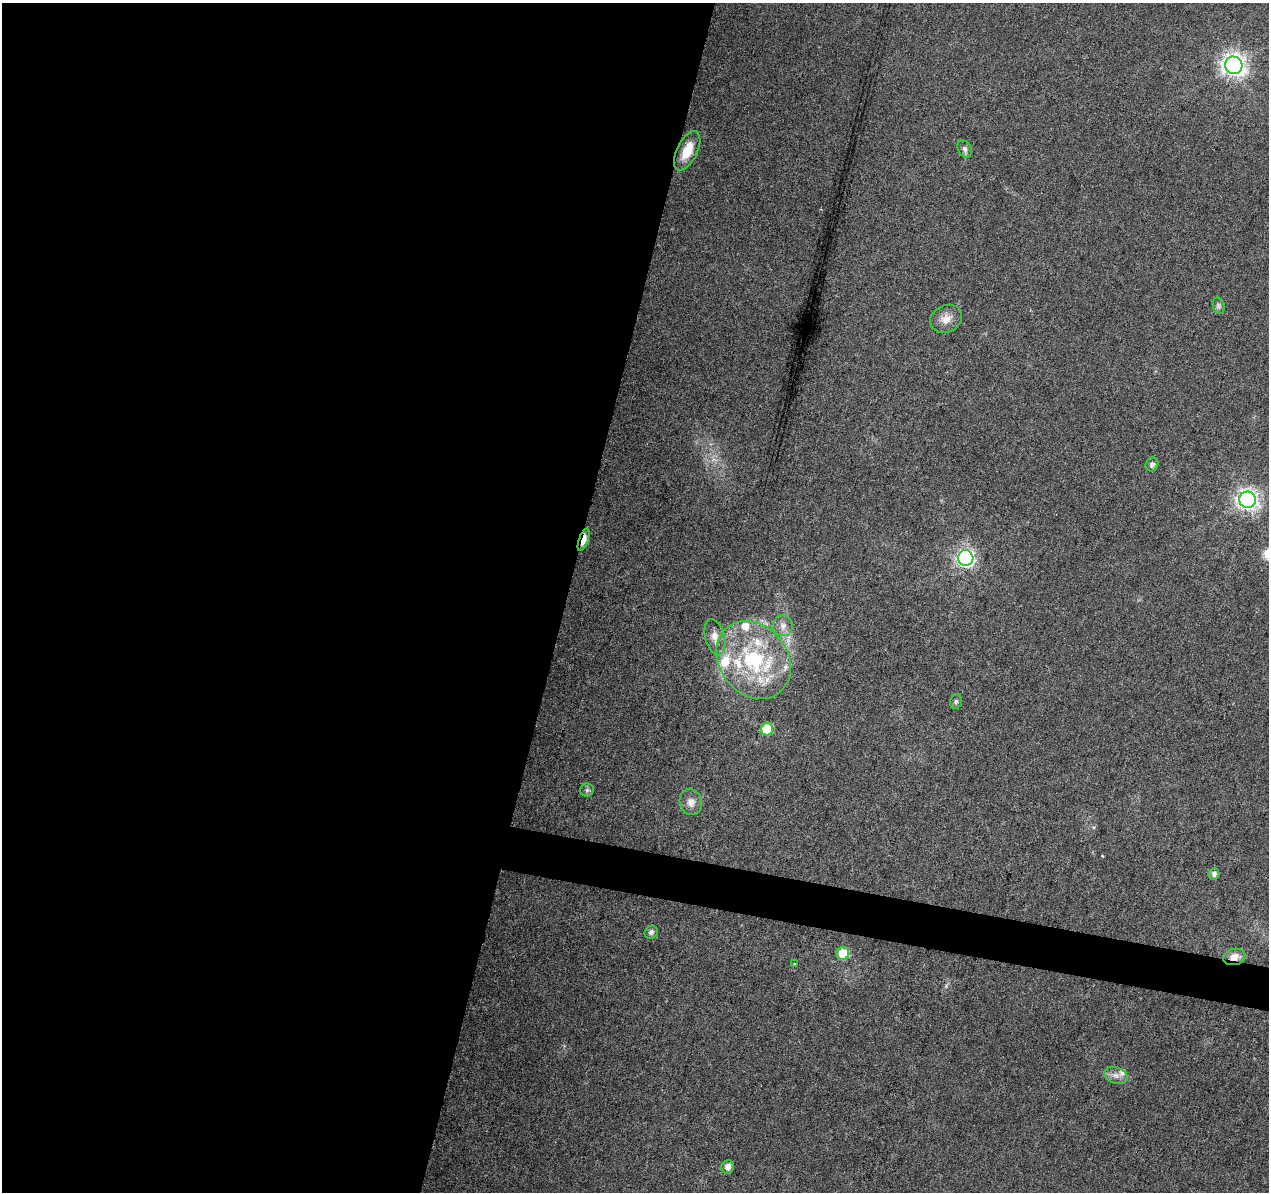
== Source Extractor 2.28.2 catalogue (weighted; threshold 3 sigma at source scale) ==
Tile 5 of 4 x 4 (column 1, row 2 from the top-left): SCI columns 7-1273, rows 2662-3851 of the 5074 x 5261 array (HDU 1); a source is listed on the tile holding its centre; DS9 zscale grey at full resolution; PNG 1271 x 1194 px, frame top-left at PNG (2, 3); each listed source drawn as its Kron ellipse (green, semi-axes under 4 px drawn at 4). Shown black and unused: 47% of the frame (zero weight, under 3 of 6 exposures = <1% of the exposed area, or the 3 px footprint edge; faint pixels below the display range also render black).
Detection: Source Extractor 2.28.2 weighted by HDU 2 'WHT'; one run over the whole footprint, this tile lists its part. Background 0.0432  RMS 0.0035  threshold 0.0145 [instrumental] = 3 sigma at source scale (4.09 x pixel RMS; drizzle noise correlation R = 1.36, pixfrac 0.8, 0.0396/0.0396 arcsec/px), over >= 5 px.
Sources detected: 29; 6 inside a brighter listed object's ellipse — not listed separately; the other 23 listed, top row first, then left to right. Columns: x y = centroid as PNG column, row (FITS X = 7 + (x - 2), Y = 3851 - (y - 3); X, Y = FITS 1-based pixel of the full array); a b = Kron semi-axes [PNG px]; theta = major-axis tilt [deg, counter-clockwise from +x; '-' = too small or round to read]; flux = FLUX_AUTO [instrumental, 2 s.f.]
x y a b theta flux
1234 65 9 8 - 270
965 149 9 6 -64 1
687 151 21 10 64 6.8
1219 306 8 5 -73 0.82
946 319 16 13 25 3.5
1152 464 7 6 - 1.1
1247 500 8 8 - 220
584 540 12 4 70 6.5
966 558 8 7 - 140
783 626 10 10 - 2.2
715 637 18 9 -75 3.2
753 660 42 34 -51 35
956 701 7 5 74 0.69
767 729 6 6 - 11
587 790 6 6 - 0.75
691 802 13 11 -73 2.6
1214 874 6 5 - 1.1
651 932 7 6 - 1.1
843 954 6 6 - 8.3
1234 957 11 8 13 3.2
795 964 4 3 - 0.29
1116 1075 12 8 -15 1.9
727 1167 7 6 - 2
Overlapping masked pixels (flux is a lower limit): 2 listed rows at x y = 584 540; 1234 957